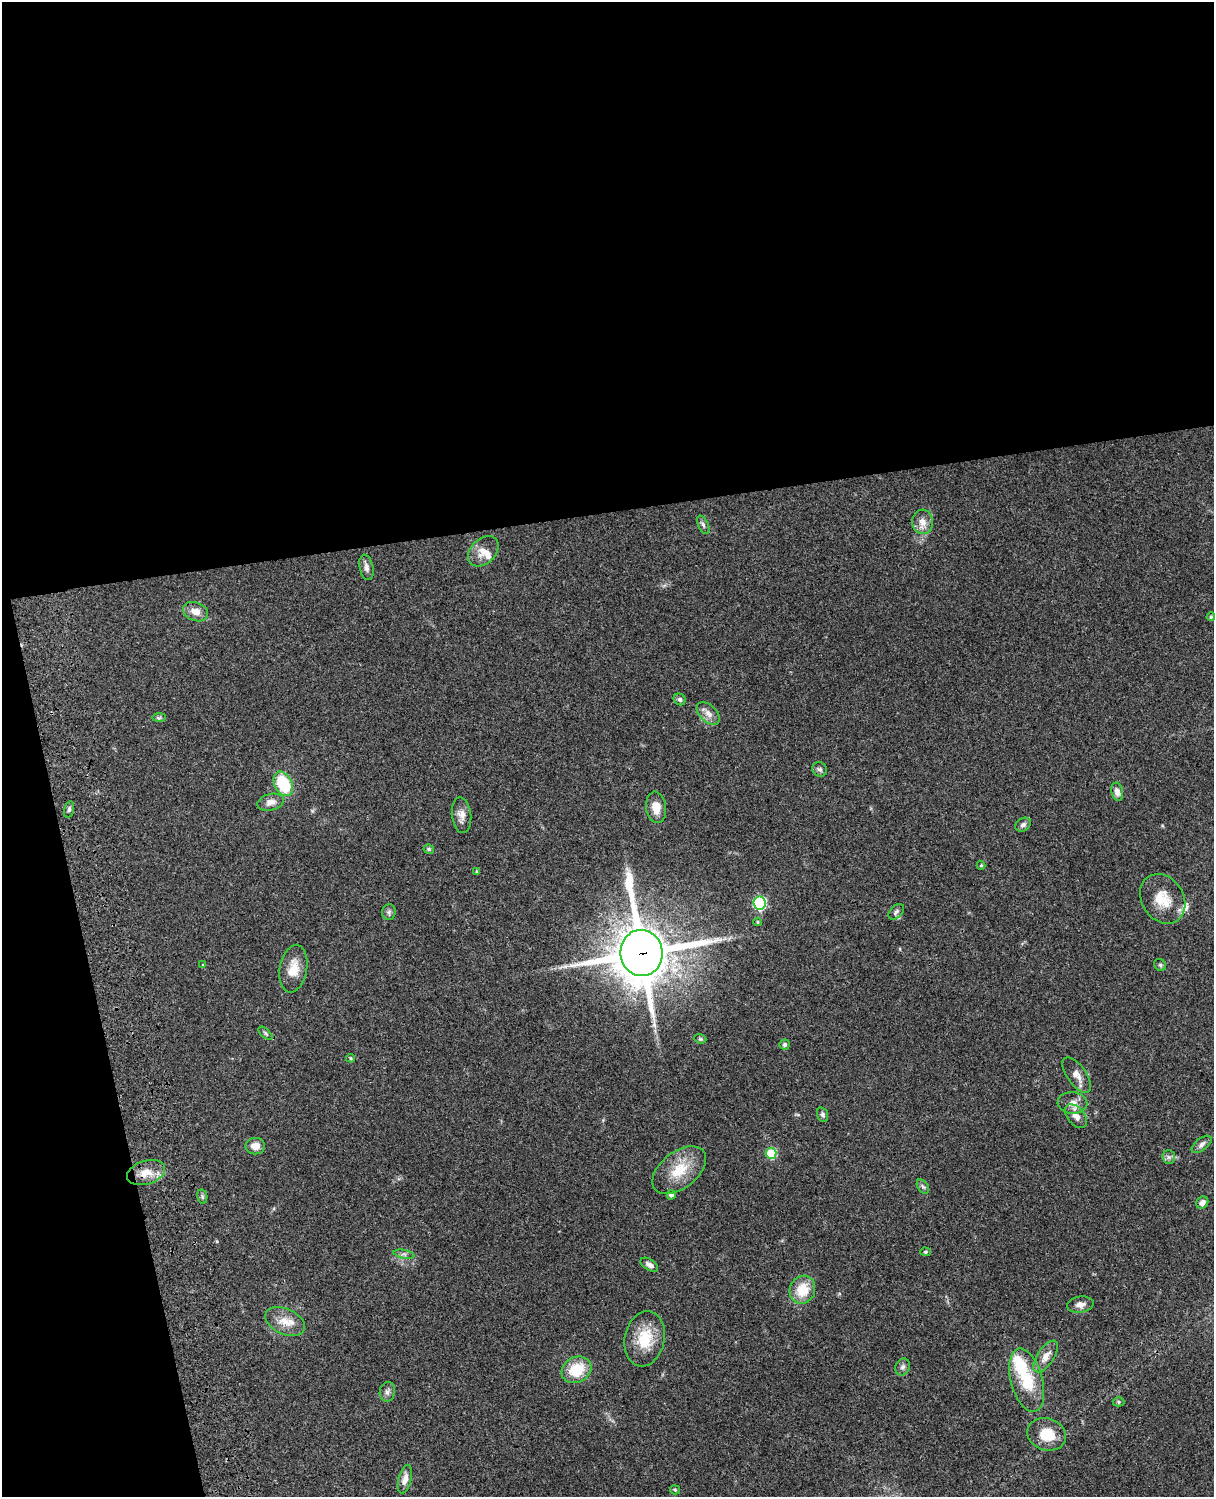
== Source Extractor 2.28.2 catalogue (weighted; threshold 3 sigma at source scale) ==
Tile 1 of 4 x 3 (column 1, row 1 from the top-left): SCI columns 121-1332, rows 3267-4761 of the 5086 x 4925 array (HDU 1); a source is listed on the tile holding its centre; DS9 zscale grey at full resolution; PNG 1216 x 1499 px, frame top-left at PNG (2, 2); each listed source drawn as its Kron ellipse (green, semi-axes under 4 px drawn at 4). Shown black and unused: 39% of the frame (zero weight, under 3 of 4 exposures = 6% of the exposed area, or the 3 px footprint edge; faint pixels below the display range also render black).
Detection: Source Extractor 2.28.2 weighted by HDU 2 'WHT'; one run over the whole footprint, this tile lists its part. Background 0.0759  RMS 0.0057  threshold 0.0258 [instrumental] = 3 sigma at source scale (4.5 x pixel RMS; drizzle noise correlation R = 1.50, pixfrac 1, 0.05/0.05 arcsec/px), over >= 5 px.
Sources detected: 66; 1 inside a brighter object's white glare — neither listed nor drawn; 2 inside a brighter listed object's ellipse — not listed separately; the other 63 listed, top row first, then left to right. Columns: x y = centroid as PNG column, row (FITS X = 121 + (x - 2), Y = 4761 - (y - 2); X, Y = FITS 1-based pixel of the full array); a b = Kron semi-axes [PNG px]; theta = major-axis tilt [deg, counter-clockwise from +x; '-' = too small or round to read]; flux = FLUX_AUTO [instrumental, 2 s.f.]
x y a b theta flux
923 522 12 10 -88 4.8
703 525 10 5 -65 1.4
483 551 17 12 45 6.4
366 567 13 7 -78 2.5
196 612 13 9 -22 4.9
1211 617 4 3 - 0.8
680 699 6 5 - 1.3
708 713 14 8 -44 4
159 718 7 4 1 0.89
820 769 8 7 - 1.5
283 784 13 8 -63 26
1117 792 9 6 -78 3
271 802 13 8 14 3.6
656 807 15 10 -82 7.1
69 809 8 5 74 1.2
462 815 18 9 -84 4.3
1023 825 8 6 34 1.8
429 849 5 4 - 1.1
981 865 4 4 - 0.56
477 872 4 4 - 0.63
1163 899 26 21 -56 14
759 903 6 6 - 70
389 912 8 6 88 1.5
896 912 9 6 45 1.7
758 922 4 4 - 0.61
641 953 23 21 -84 3300
203 965 4 3 - 0.5
1160 965 6 5 - 1
293 969 24 13 80 9.2
265 1033 8 4 -42 0.93
700 1039 6 4 -20 0.8
785 1045 5 5 - 1.4
351 1058 4 3 - 0.69
1077 1075 21 9 -55 5
1072 1103 15 11 -4 4.8
823 1115 7 5 -72 1.3
1076 1116 14 8 -51 4.3
1202 1144 12 6 39 2.1
255 1146 10 8 -1 4.6
771 1153 5 5 - 33
1169 1157 7 6 - 1.6
679 1170 31 18 38 16
146 1173 20 11 17 8.5
923 1187 8 5 -53 1.2
671 1195 4 4 - 1.8
202 1196 7 5 -79 1
1202 1203 6 5 - 2.7
925 1252 5 4 - 0.68
404 1254 10 3 -11 1.3
649 1265 10 5 -33 2.4
802 1290 14 12 70 13
1080 1305 13 8 6 3.4
285 1322 21 12 -25 8.2
645 1339 28 20 78 18
1046 1356 18 8 56 5.3
903 1367 9 7 69 1.9
577 1370 15 12 29 17
1027 1380 32 16 -75 23
387 1392 10 7 81 2.1
1119 1402 6 4 -1 0.84
1047 1434 19 16 -18 12
405 1479 15 6 75 3.9
675 1490 5 4 - 0.66
Overlapping masked pixels (flux is a lower limit): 1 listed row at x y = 641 953